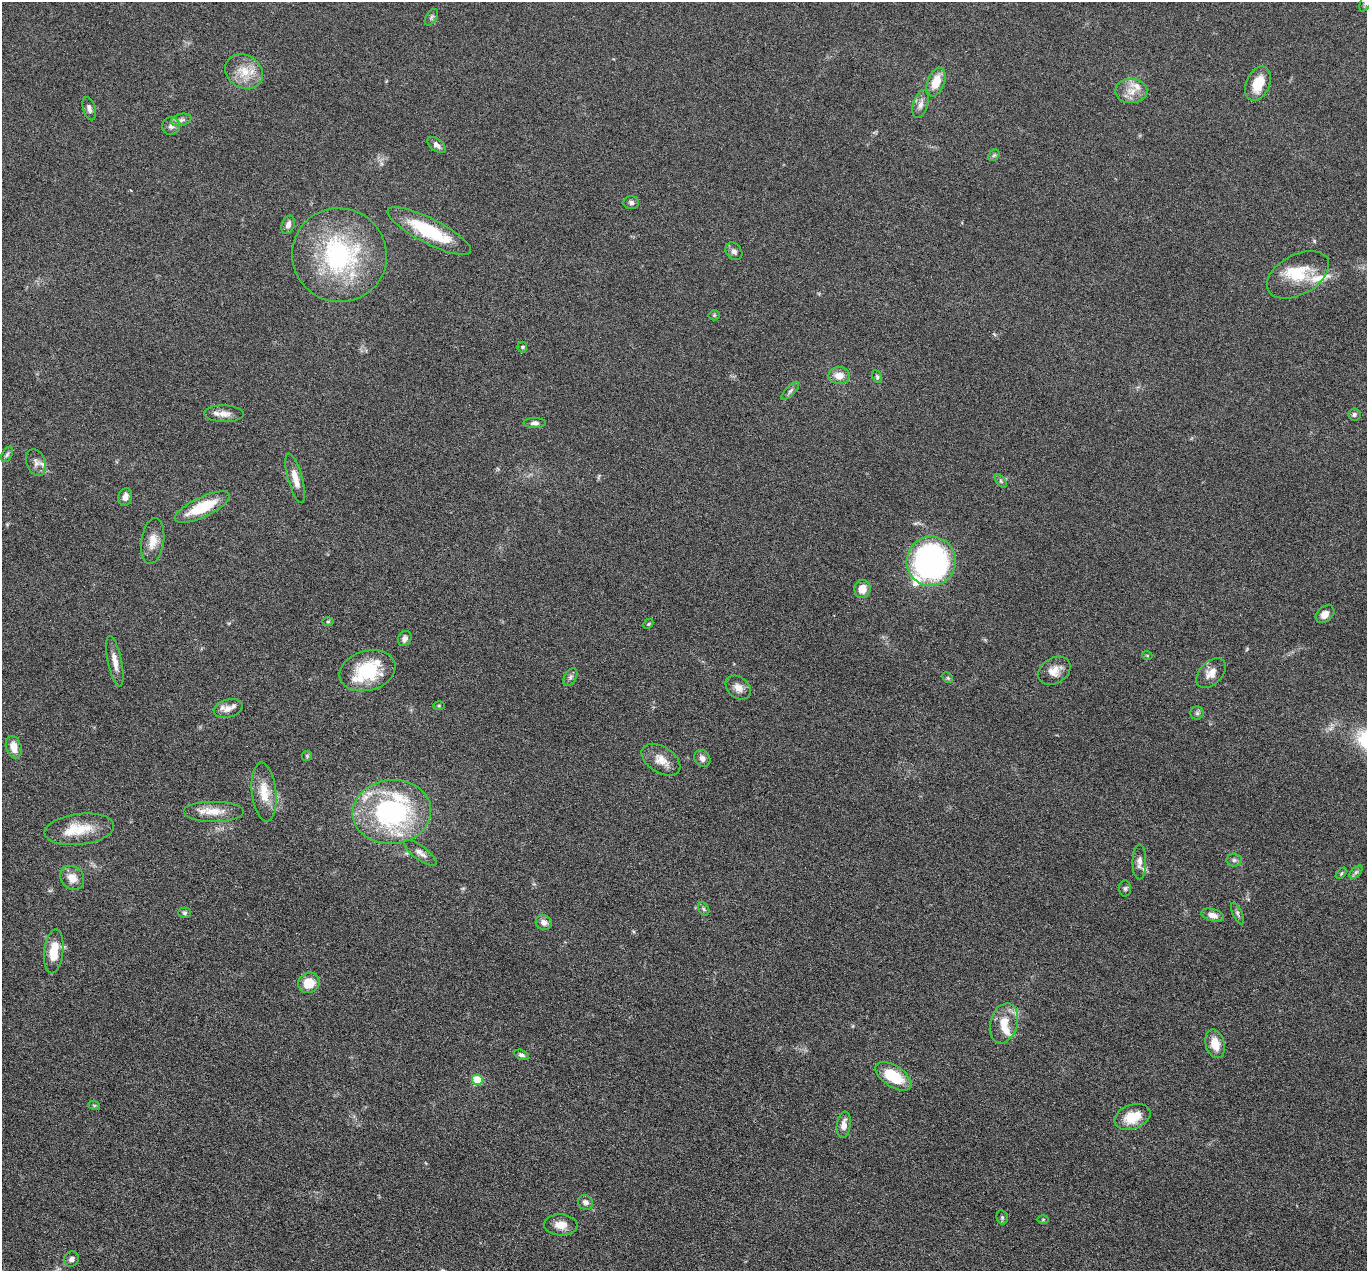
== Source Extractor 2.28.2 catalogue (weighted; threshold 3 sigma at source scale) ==
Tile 7 of 4 x 4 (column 3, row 2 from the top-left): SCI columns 2734-4098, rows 2807-4075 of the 5469 x 5483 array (HDU 1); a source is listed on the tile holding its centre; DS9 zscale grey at full resolution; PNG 1369 x 1273 px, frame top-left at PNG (2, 2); each listed source drawn as its Kron ellipse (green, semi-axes under 4 px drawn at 4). Nothing masked; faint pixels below the display range render black.
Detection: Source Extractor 2.28.2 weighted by HDU 2 'WHT'; one run over the whole footprint, this tile lists its part. Background 0.0374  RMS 0.004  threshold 0.0162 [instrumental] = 3 sigma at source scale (4.09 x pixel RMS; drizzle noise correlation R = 1.36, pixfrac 0.8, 0.05/0.05 arcsec/px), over >= 5 px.
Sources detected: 98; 13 inside a brighter listed object's ellipse — not listed separately; the other 85 listed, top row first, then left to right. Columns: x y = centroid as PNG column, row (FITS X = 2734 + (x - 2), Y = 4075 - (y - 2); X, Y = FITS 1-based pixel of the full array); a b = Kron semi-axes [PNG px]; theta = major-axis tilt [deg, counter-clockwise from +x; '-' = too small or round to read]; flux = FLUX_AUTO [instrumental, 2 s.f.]
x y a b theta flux
1366 2 10 5 66 1.2
431 17 9 5 57 0.88
244 72 20 16 -32 7.7
936 82 15 8 70 6.4
1258 84 18 11 68 8.1
1131 91 16 12 1 4.7
921 104 14 7 74 2.2
89 109 12 6 -73 1.5
181 120 10 6 14 1.4
171 126 9 9 - 1.7
437 145 10 6 -38 1.8
994 155 6 5 - 0.65
631 202 8 6 -3 1
288 225 9 6 69 1.7
429 231 46 12 -27 21
734 251 9 7 -50 1.4
339 255 48 46 -27 54
1298 275 33 20 29 13
714 315 5 5 - 0.5
522 347 5 5 - 0.54
839 376 10 8 1 3.8
877 377 7 4 -63 0.63
790 391 12 4 46 1.1
224 414 20 8 -2 3.1
1354 414 6 6 - 0.83
535 423 11 5 0 1.2
7 454 8 5 62 0.82
36 462 13 9 -69 2.1
295 478 25 7 -74 4.1
1001 481 7 4 -54 0.61
125 497 9 7 77 2.2
202 507 30 10 25 14
153 541 23 11 81 4.8
931 561 25 24 - 95
862 589 9 8 - 4.2
1325 614 10 7 40 2.8
328 621 6 4 1 0.54
648 624 5 4 - 0.5
405 638 8 6 60 1.4
1147 655 5 3 - 0.3
115 661 26 7 -78 3.6
367 671 28 20 16 18
1054 671 17 12 31 4.2
1211 673 18 11 45 3.6
570 677 9 6 60 1.1
948 678 6 4 -45 0.5
738 688 14 10 -41 2.8
439 706 5 3 - 0.38
228 708 14 9 15 3
1197 713 6 6 - 0.81
14 747 11 7 -72 4.5
307 756 5 5 - 0.51
702 758 9 7 -56 1.8
661 760 21 13 -33 4.7
264 792 29 12 -84 7.1
213 811 30 10 0 5.9
392 812 39 32 6 61
79 829 35 15 7 10
420 853 19 7 -36 2.2
1234 860 8 6 -1 0.97
1139 862 17 7 89 2.2
1356 872 8 4 45 0.84
1341 873 7 4 45 0.5
72 878 13 11 -44 4
1125 889 8 6 88 0.82
704 909 7 5 -59 0.64
185 913 6 5 - 0.7
1238 914 12 5 -65 0.96
1213 915 11 6 -16 2.5
544 922 8 7 - 2
54 951 22 9 84 7.6
309 983 11 10 - 7.3
1004 1023 20 13 74 6.8
1215 1044 14 9 -76 5.2
521 1055 7 5 -17 0.88
893 1076 20 10 -33 14
477 1080 5 5 - 12
94 1105 6 4 -18 0.42
1132 1117 18 12 20 8.2
844 1125 13 7 82 2.8
585 1202 8 7 - 1.5
1002 1217 7 5 -76 0.72
1043 1219 6 4 1 0.42
561 1225 17 10 -3 4
71 1259 8 7 - 1.3
Isophote crosses this tile's border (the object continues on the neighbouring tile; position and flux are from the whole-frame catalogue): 1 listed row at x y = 1366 2